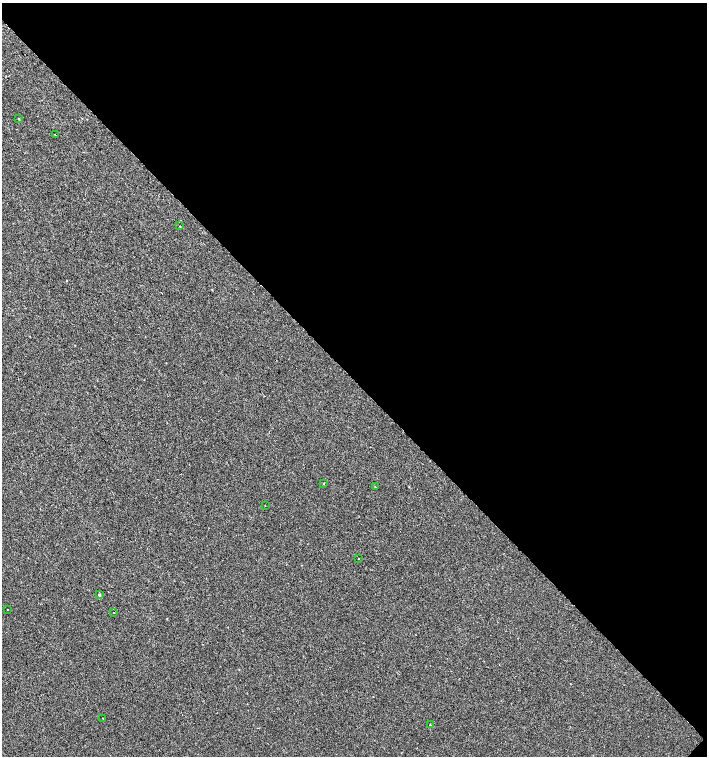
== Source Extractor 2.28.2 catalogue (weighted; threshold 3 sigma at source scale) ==
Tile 8 of 4 x 4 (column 4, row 2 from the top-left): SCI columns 4456-5865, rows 3013-4519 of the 6026 x 6031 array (HDU 1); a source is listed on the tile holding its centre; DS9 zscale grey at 2 x 2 block average (1 PNG px = mean of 2 x 2 image px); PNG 709 x 758 px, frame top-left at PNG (2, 3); each listed source drawn as its Kron ellipse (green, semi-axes under 4 px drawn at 4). Shown black and unused: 50% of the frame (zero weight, under 2 of 3 exposures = <1% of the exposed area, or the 3 px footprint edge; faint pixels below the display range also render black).
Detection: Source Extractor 2.28.2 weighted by HDU 2 'WHT'; one run over the whole footprint, this tile lists its part. Background 4.92e-04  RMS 0.0029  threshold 0.0131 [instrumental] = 3 sigma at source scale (4.5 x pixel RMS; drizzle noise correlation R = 1.50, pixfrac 1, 0.0396/0.0396 arcsec/px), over >= 5 px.
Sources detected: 13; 1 cosmic-ray / hot-pixel residue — neither listed nor drawn; the other 12 listed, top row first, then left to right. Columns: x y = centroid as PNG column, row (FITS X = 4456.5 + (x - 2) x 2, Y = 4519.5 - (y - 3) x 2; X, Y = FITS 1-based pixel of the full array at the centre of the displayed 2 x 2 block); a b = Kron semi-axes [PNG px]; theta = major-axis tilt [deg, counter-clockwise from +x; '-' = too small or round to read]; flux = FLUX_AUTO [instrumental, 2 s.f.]
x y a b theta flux
19 119 3 2 - 0.44
55 135 2 2 - 0.34
180 226 2 2 - 0.28
323 483 2 2 - 0.67
375 487 2 2 - 0.4
265 506 2 2 - 0.31
358 559 2 2 - 0.48
99 595 3 2 - 0.75
8 609 2 2 - 0.53
114 613 2 2 - 0.62
103 718 2 2 - 0.74
430 725 2 2 - 0.92
Diffuse or blended objects may show on this block-average render without a row.